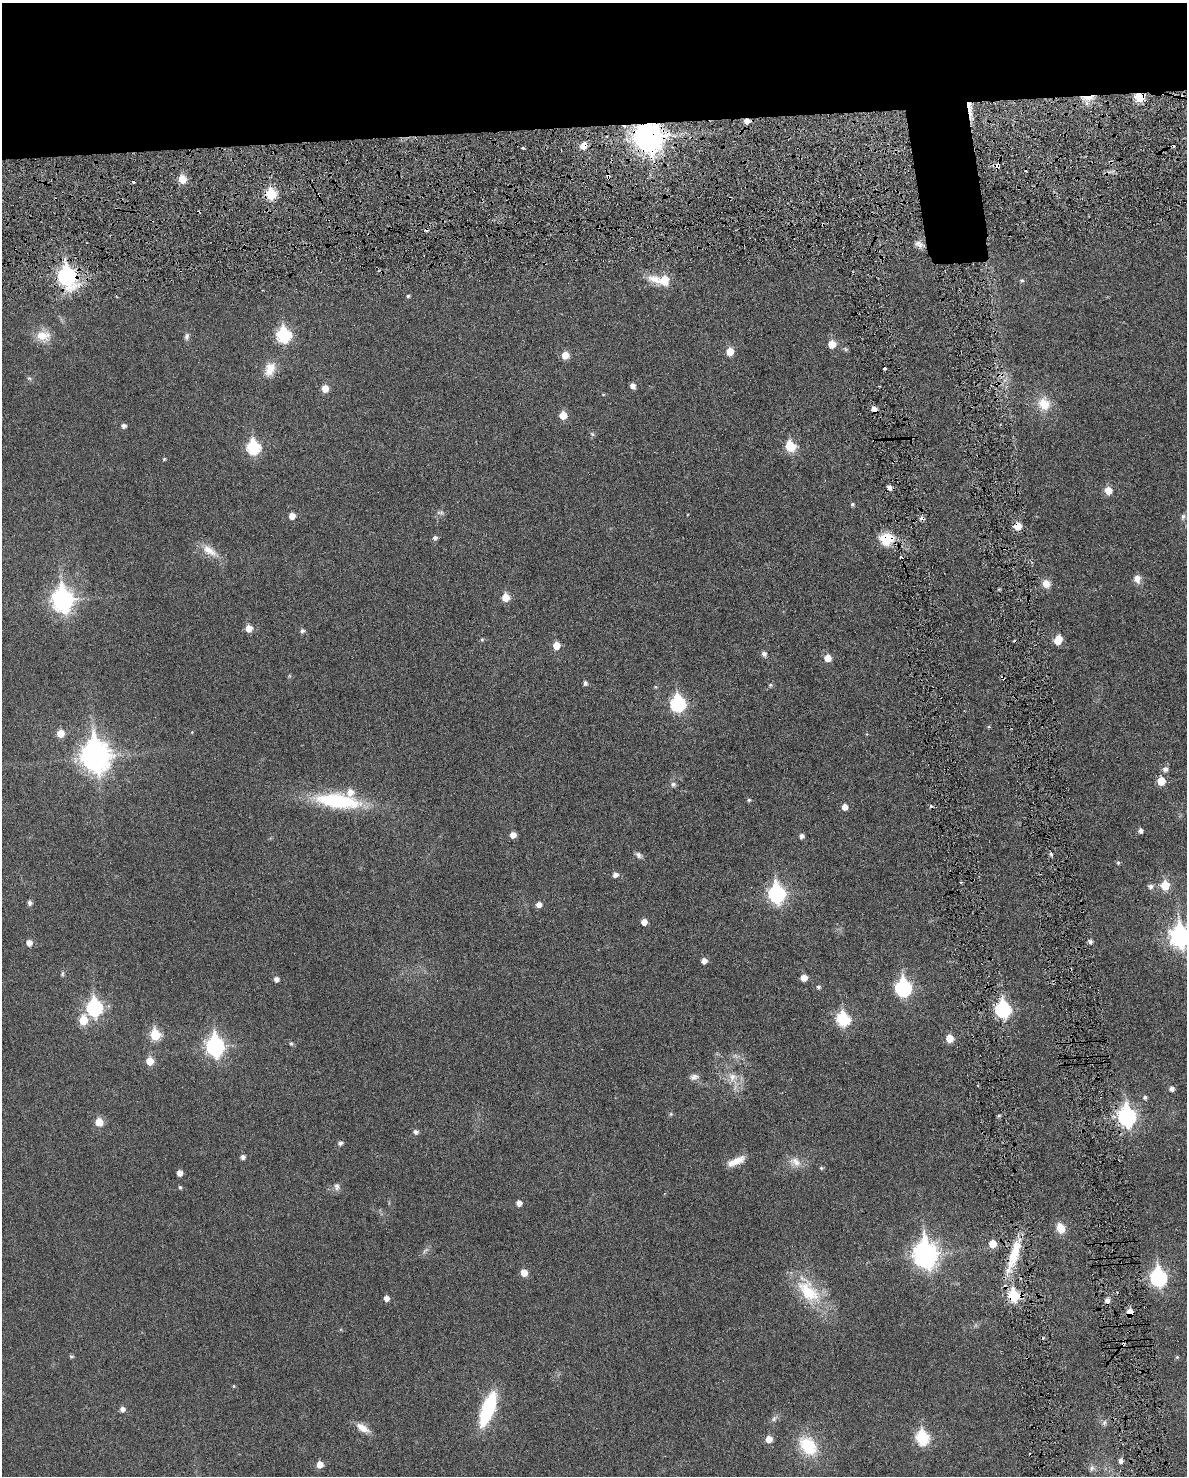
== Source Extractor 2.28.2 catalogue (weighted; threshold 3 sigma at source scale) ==
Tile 2 of 4 x 3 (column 2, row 1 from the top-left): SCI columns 1214-2398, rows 3109-4582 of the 4786 x 4824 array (HDU 1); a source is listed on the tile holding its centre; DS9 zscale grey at full resolution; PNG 1189 x 1478 px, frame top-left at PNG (2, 3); no overlay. Shown black and unused: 9% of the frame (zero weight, under 3 of 6 exposures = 1% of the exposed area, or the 3 px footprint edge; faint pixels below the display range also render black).
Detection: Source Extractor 2.28.2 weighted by HDU 2 'WHT'; one run over the whole footprint, this tile lists its part. Background 0.0355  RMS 0.0047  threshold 0.019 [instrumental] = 3 sigma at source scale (4.09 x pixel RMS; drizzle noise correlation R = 1.36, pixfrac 0.8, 0.05/0.05 arcsec/px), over >= 5 px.
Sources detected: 164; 2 too faint to see at this stretch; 12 cosmic-ray / hot-pixel residue — not listed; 1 inside a brighter listed object's ellipse — not listed separately; the other 149 listed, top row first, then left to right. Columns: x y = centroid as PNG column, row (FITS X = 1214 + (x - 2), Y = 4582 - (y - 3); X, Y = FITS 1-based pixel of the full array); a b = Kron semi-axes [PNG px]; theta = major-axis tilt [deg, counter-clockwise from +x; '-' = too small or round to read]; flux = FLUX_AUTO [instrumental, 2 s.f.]
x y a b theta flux
1087 97 14 4 3 5.5
1140 97 6 5 - 19
969 110 24 5 -80 5.1
746 121 5 5 - 2.8
648 137 10 9 - 590
583 146 7 6 - 5
522 148 4 3 - 0.64
1111 162 5 4 - 0.65
997 166 5 5 - 2.7
608 176 6 5 - 1.2
182 179 6 6 - 8.6
271 194 6 6 - 25
730 198 3 2 - 0.56
823 224 4 3 - 0.39
919 244 13 7 -24 2.1
67 276 10 8 -71 130
655 279 22 12 -19 6.4
664 280 9 8 - 8.4
1022 280 6 5 - 0.71
408 296 5 4 - 0.65
284 335 8 7 - 54
43 336 20 15 -7 6.6
187 336 10 6 78 1.3
832 344 6 6 - 6.9
730 351 6 6 - 6.7
565 355 6 5 - 6.4
270 369 19 12 68 6.1
884 369 3 3 - 0.94
29 378 8 5 -29 0.78
632 386 5 5 - 2.2
325 388 6 5 - 5.4
603 395 5 3 - 0.39
1044 404 17 16 - 8.2
874 409 6 5 - 2.6
563 415 6 6 - 6.9
123 426 5 5 - 1.5
592 434 7 5 -37 0.73
790 446 6 6 - 21
253 447 7 7 - 49
164 459 4 3 - 0.5
1108 490 6 6 - 7.1
852 504 5 4 - 0.71
440 512 10 6 0 1.2
292 516 5 5 - 4.3
1183 517 8 6 66 1.4
1018 526 6 5 - 7.6
435 538 7 6 - 1.1
887 539 17 14 6 11
210 551 27 11 -32 6.3
1137 579 10 8 -82 3
1046 584 10 10 - 3.7
505 597 6 6 - 7.2
63 600 10 8 -84 230
249 628 6 6 - 5.3
302 631 5 5 - 1.2
482 639 5 4 - 0.59
1058 640 8 5 70 8.6
556 645 6 5 - 7.2
764 654 6 6 - 1.5
827 658 6 5 - 5.5
289 676 6 4 72 0.47
1003 677 5 4 - 0.78
585 683 5 4 - 1.3
770 685 5 5 - 0.71
678 704 8 7 - 71
989 727 4 4 - 0.48
192 732 4 3 - 0.33
61 733 6 6 - 6.3
95 756 12 10 -82 540
1165 769 7 6 - 1.8
1161 781 6 6 - 9.5
673 784 8 7 - 1.2
749 800 5 5 - 0.59
338 801 51 16 -7 38
845 807 5 5 - 3.3
1141 831 5 5 - 1.4
513 835 5 5 - 3.8
801 836 5 5 - 1.8
1051 854 5 3 - 0.89
638 855 10 7 -42 1.5
1118 863 5 4 - 0.66
615 875 5 5 - 2.1
961 882 3 3 - 0.53
1165 885 6 6 - 13
1151 886 6 6 - 1.6
776 894 9 7 -82 110
30 903 6 5 - 1.4
539 904 6 5 - 2.9
644 922 5 5 - 3.6
1180 936 10 8 -82 200
1090 941 4 4 - 1.6
29 943 6 5 - 3.3
704 961 5 5 - 2.6
62 974 8 5 73 0.75
804 978 5 5 - 4.4
276 979 5 5 - 1.8
818 987 5 5 - 0.94
903 988 8 7 - 85
94 1008 8 7 - 79
1003 1009 8 7 - 81
843 1019 7 7 - 44
83 1020 7 6 - 12
155 1035 6 6 - 23
949 1038 6 6 - 6.7
291 1044 7 5 -62 0.7
215 1046 9 8 - 140
150 1061 6 5 - 7.4
694 1077 13 7 8 1.9
732 1077 14 12 -32 5.2
1172 1089 5 5 - 1.7
1145 1097 5 5 - 0.99
671 1114 5 5 - 0.61
1127 1116 9 7 -83 150
99 1122 6 6 - 8.4
416 1132 6 5 - 1.4
340 1143 5 5 - 1.4
243 1157 5 5 - 1.7
736 1161 23 8 25 5.3
795 1162 18 12 -27 4.7
821 1168 5 4 - 0.61
179 1173 5 4 - 2.9
337 1186 10 7 87 1.7
180 1187 5 4 - 0.67
519 1203 5 5 - 2.5
1060 1228 11 8 -71 5.9
992 1244 6 6 - 7
925 1254 11 9 -83 330
1014 1255 51 12 72 16
524 1273 5 5 - 5.2
1158 1277 9 7 -82 93
808 1291 44 22 -51 22
1013 1296 7 6 - 31
386 1298 5 5 - 2.5
1130 1312 6 5 - 4.9
1123 1344 5 4 - 0.8
71 1356 5 4 - 0.8
1177 1357 5 5 - 0.52
234 1386 4 4 - 0.45
122 1409 5 5 - 2.1
488 1409 34 11 70 34
774 1419 11 6 43 1.5
1104 1423 8 6 74 1.2
363 1428 19 8 -32 4.2
922 1438 8 6 -81 43
769 1439 6 6 - 5
808 1446 25 17 -51 18
1121 1461 5 4 - 1.9
320 1464 6 5 - 4.3
1092 1468 9 7 66 1.5
Overlapping masked pixels (flux is a lower limit): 23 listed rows (the first 20) at x y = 1087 97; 1140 97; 969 110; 746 121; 648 137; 583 146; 1111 162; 997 166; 608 176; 271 194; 730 198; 823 224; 67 276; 874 409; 1018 526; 887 539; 1003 677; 1003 1009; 1127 1116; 1014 1255
Isophote crosses this tile's border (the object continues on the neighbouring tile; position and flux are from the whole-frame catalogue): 1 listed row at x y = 1180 936